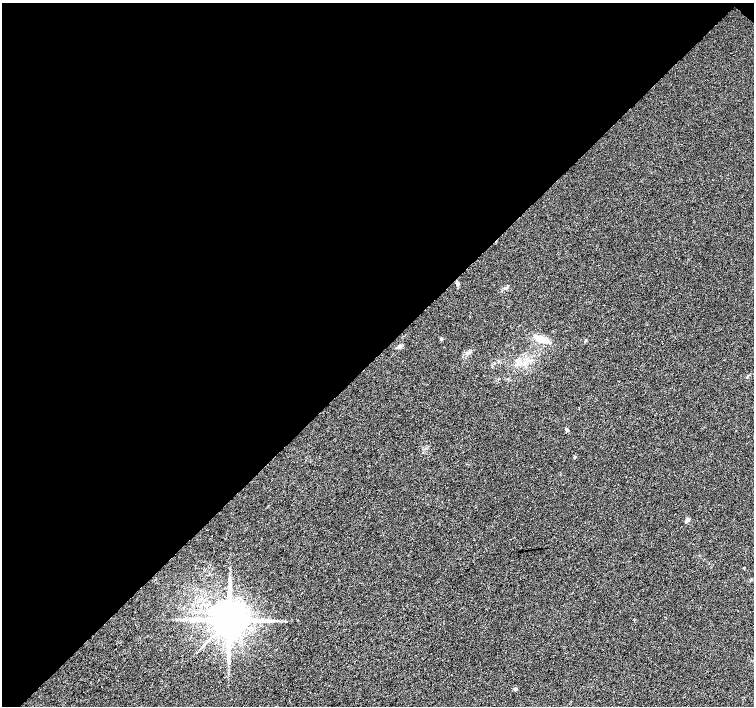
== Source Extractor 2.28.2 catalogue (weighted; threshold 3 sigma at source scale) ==
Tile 2 of 4 x 4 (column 2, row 1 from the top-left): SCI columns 1516-3019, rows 4456-5863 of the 6032 x 6027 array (HDU 1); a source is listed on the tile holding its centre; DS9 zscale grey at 2 x 2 block average (1 PNG px = mean of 2 x 2 image px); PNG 756 x 708 px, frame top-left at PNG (2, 3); no overlay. Shown black and unused: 50% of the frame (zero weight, under 3 of 4 exposures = <1% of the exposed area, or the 3 px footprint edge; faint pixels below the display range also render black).
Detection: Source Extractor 2.28.2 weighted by HDU 2 'WHT'; one run over the whole footprint, this tile lists its part. Background 0.0212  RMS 0.0037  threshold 0.0165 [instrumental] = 3 sigma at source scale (4.5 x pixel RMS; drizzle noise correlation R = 1.50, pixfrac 1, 0.0396/0.0396 arcsec/px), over >= 5 px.
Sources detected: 12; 1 long thin detection or spike segment (spike, bleed or trail) — not listed; the other 11 listed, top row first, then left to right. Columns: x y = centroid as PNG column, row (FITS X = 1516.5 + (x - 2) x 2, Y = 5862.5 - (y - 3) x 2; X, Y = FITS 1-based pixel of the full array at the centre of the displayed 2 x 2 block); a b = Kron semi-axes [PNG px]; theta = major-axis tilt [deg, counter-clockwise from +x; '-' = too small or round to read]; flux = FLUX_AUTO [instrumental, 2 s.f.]
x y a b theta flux
457 283 5 4 - 1.8
506 288 4 3 - 1.3
441 338 3 3 - 0.8
541 339 18 7 -21 9.5
400 346 6 3 19 1.7
467 353 3 2 - 0.84
567 430 3 2 - 0.94
575 457 3 3 - 1.2
687 520 5 4 - 2.5
229 620 9 8 - 2900
515 689 3 3 - 2.2